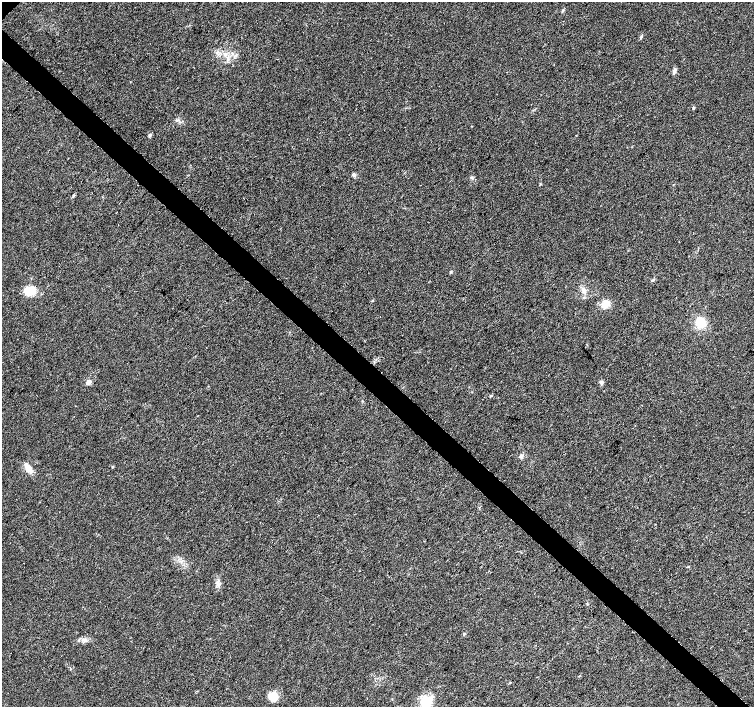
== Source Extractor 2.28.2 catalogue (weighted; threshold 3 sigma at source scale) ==
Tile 6 of 4 x 4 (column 2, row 2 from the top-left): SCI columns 1516-3019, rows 3047-4455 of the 6032 x 6027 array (HDU 1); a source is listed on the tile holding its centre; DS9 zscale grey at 2 x 2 block average (1 PNG px = mean of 2 x 2 image px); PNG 756 x 709 px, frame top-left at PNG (2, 2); no overlay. Shown black and unused: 4% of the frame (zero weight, under 3 of 4 exposures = <1% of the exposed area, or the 3 px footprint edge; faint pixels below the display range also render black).
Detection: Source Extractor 2.28.2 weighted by HDU 2 'WHT'; one run over the whole footprint, this tile lists its part. Background 0.0212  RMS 0.0037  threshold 0.0165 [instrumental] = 3 sigma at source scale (4.5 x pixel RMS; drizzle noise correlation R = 1.50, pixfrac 1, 0.0396/0.0396 arcsec/px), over >= 5 px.
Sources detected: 26; all 26 listed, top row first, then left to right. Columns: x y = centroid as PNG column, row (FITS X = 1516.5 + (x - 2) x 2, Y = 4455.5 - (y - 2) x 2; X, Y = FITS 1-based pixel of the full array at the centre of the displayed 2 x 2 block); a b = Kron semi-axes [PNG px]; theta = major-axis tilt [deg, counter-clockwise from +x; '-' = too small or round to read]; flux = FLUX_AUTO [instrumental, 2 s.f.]
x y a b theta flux
562 11 5 2 - 0.84
641 37 5 3 - 1.1
225 54 4 4 - 1.7
674 71 8 4 85 2.2
693 108 3 3 - 0.88
150 135 5 4 - 1.5
354 174 6 4 -47 1.8
451 272 3 3 - 0.75
653 280 6 3 45 1.2
30 290 14 10 15 12
584 290 7 5 -70 3.4
606 304 11 8 45 7.6
700 323 9 8 - 19
89 382 3 3 - 9.1
601 382 6 4 73 1.8
491 396 3 3 - 0.95
521 456 6 4 42 2.1
113 467 3 2 - 0.59
28 468 13 6 -53 7.5
687 567 3 2 - 0.54
218 584 5 4 - 2.3
587 604 3 2 - 0.58
464 634 5 3 - 1
83 639 4 2 - 1
273 696 10 9 - 12
425 701 16 13 7 16
Diffuse or blended objects may show on this block-average render without a row.